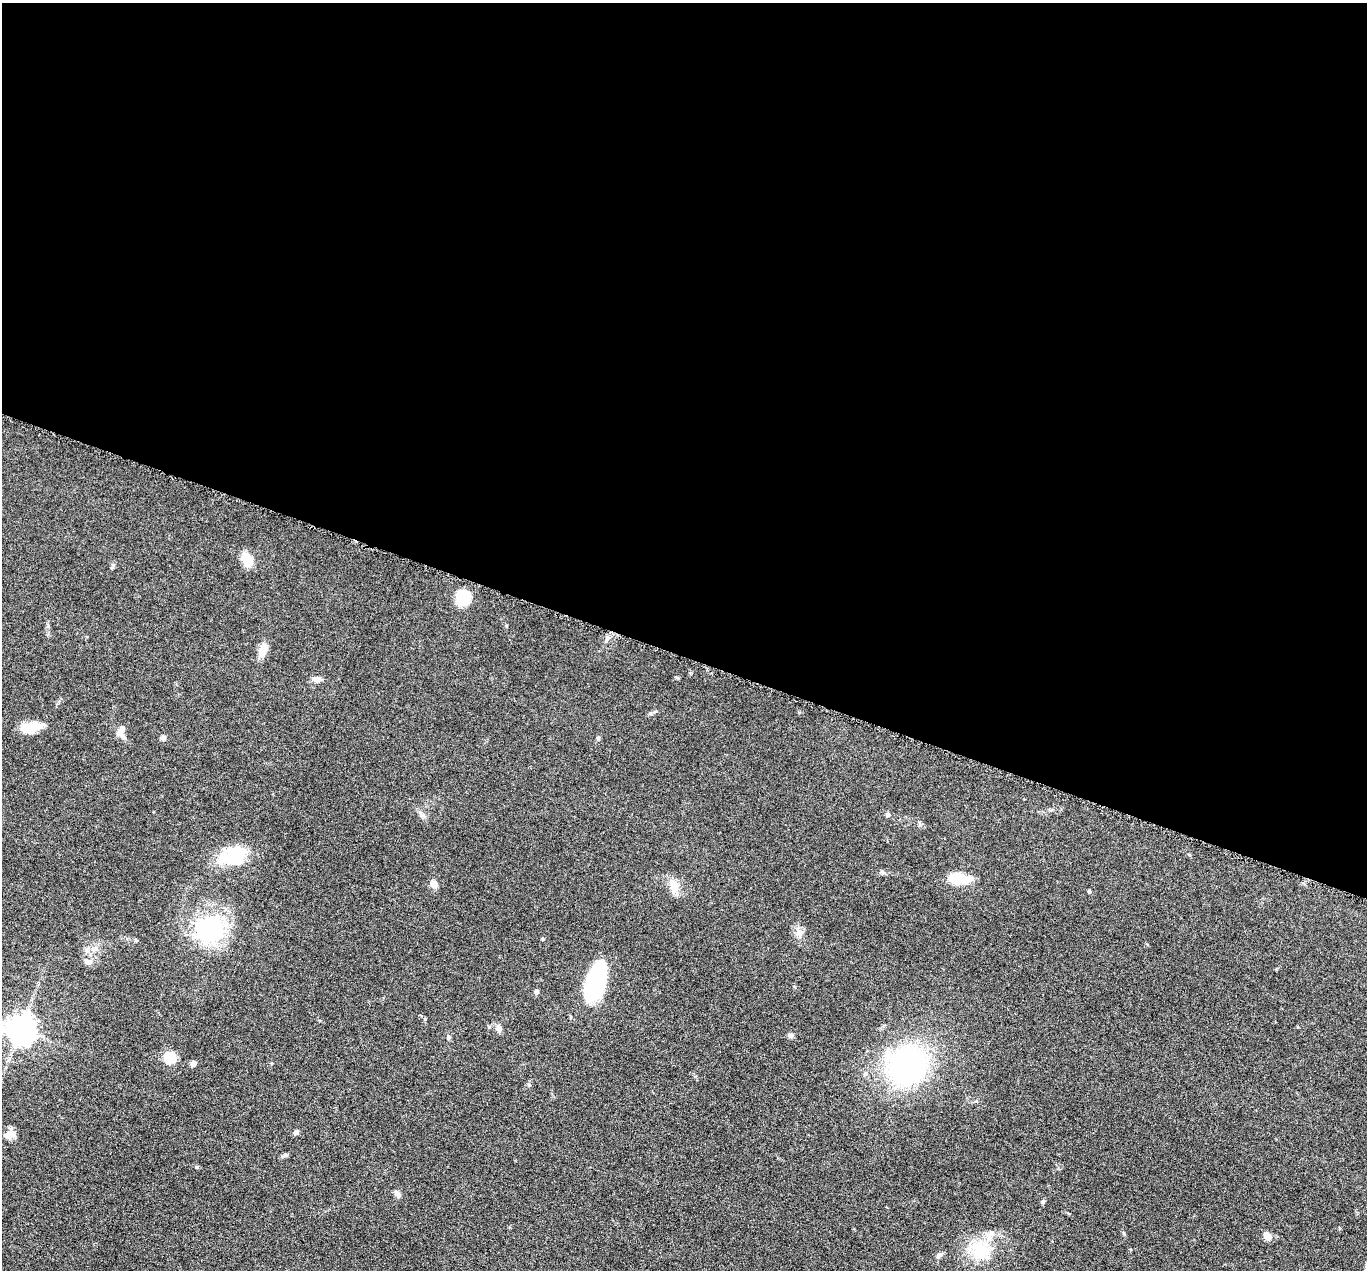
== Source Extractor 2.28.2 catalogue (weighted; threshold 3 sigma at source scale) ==
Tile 3 of 4 x 4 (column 3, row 1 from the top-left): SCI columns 2734-4098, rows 4076-5343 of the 5469 x 5483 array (HDU 1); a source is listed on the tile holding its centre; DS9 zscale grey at full resolution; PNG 1369 x 1272 px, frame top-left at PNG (2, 3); no overlay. Shown black and unused: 52% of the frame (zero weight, under 4 of 8 exposures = <1% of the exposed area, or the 3 px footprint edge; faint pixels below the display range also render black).
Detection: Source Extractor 2.28.2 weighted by HDU 2 'WHT'; one run over the whole footprint, this tile lists its part. Background 0.0374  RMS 0.004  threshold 0.0162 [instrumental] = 3 sigma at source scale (4.09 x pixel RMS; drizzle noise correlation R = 1.36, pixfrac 0.8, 0.05/0.05 arcsec/px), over >= 5 px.
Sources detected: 43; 4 inside a brighter object's white glare — not listed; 2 inside a brighter listed object's ellipse — not listed separately; the other 37 listed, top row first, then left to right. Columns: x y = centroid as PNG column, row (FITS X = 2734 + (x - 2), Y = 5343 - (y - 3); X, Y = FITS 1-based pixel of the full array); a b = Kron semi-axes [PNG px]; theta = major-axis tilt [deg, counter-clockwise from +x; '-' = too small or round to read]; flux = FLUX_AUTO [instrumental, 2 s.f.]
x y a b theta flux
247 559 12 9 -58 7.8
463 597 13 11 88 16
607 639 9 5 64 0.99
263 650 19 9 67 3.6
316 679 11 7 -15 1.8
32 727 22 13 13 6.2
122 729 13 7 62 2
163 738 7 6 - 0.91
598 738 7 4 46 0.54
887 814 6 5 - 0.69
422 815 7 6 - 1.1
227 860 30 16 -10 10
958 878 18 9 -5 13
434 884 9 7 -62 2.2
674 885 19 10 -84 4.4
1089 891 5 4 - 0.43
210 928 38 31 -13 33
799 933 10 9 - 2
95 949 12 4 41 1.5
88 962 10 7 -19 1.6
596 980 37 16 74 41
536 992 6 5 - 0.84
21 1029 10 9 - 370
499 1029 10 7 -74 1.4
790 1035 7 6 - 0.91
448 1037 6 4 -90 0.53
170 1058 13 12 - 7.1
193 1063 7 6 - 1.4
907 1065 30 27 28 100
296 1132 7 6 - 0.88
9 1135 14 10 19 2.5
197 1167 5 3 - 0.33
398 1194 9 6 -64 1.2
1042 1202 6 5 - 0.57
1267 1236 9 7 -51 2.7
981 1250 31 21 -44 14
939 1255 9 6 29 1
Unlisted compact peaks at least as high as the median listed source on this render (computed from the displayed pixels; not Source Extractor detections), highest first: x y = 543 939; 112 567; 650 713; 1124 1233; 285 1155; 529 1085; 506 626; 678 678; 135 940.